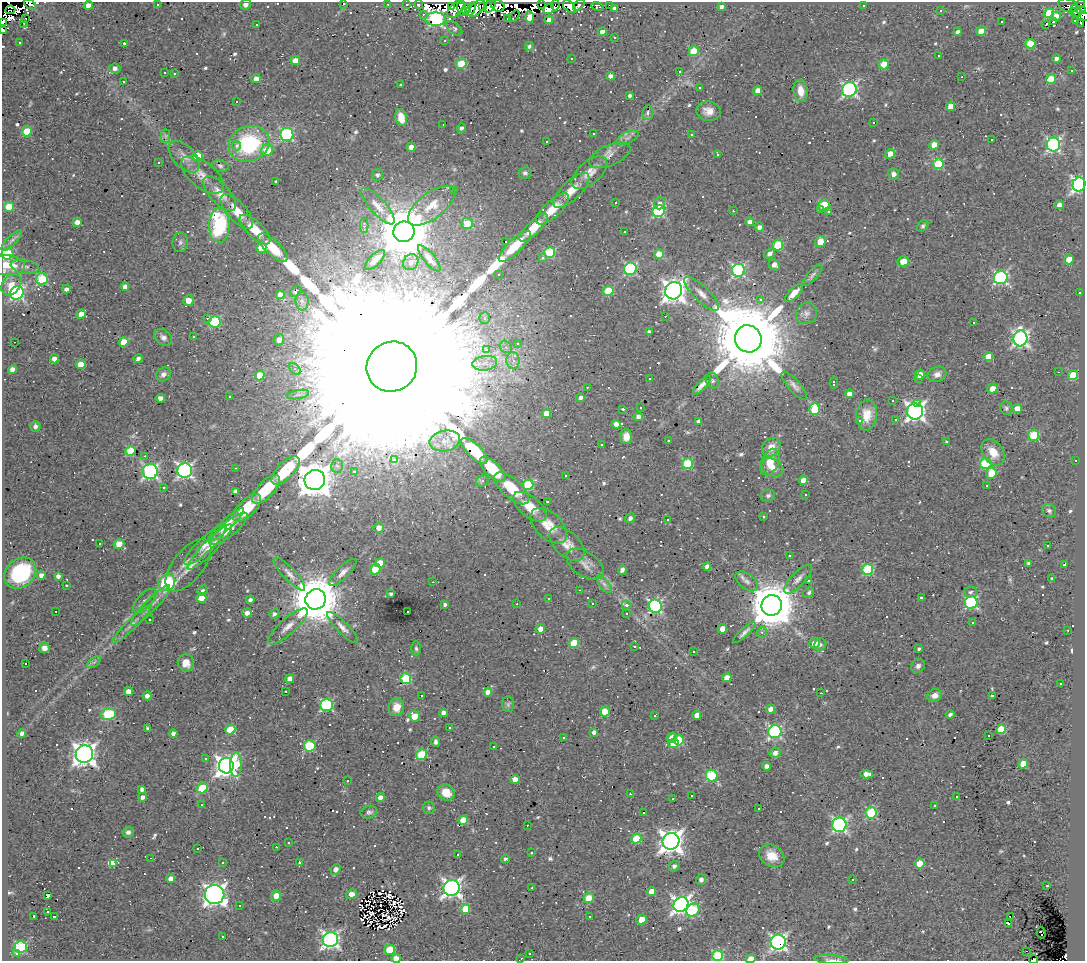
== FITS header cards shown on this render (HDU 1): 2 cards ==
NAXIS1  =                 1083
NAXIS2  =                  959

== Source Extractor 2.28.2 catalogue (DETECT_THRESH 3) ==
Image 1083 x 959 px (HDU 1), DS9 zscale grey, 1 PNG px = 1 image px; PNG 1087 x 963 px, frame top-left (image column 1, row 959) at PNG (2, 2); each listed source drawn as its Kron ellipse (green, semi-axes under 4 px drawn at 4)
Background 0.207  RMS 0.031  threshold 0.0923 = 3 sigma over >= 5 px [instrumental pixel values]
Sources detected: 802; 21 with non-positive FLUX_AUTO (blend fragments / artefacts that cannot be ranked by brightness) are neither listed nor drawn; of the other 781, the 500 brightest by FLUX_AUTO listed and drawn (281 fainter detections omitted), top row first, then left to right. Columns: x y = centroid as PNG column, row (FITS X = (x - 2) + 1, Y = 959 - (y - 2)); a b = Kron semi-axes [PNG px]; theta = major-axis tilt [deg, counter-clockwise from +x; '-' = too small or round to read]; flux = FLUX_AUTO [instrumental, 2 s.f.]
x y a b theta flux
343 3 3 3 - 51
30 4 7 3 -32 17
388 4 3 3 - 11
407 4 3 3 - 13
541 4 2 2 - 12
1080 4 4 2 - 7.9
88 5 4 4 - 15
157 5 3 3 - 23
245 5 5 5 - 7
419 5 4 3 - 35
555 5 5 2 - 7.3
579 5 7 3 45 12
609 5 3 3 - 18
864 5 3 3 - 7.1
483 6 4 2 - 18
490 6 7 4 51 68
498 6 7 5 -31 83
597 6 6 4 -15 12
1068 6 10 6 -18 12
451 7 4 2 - 17
569 7 8 4 -44 55
721 7 4 3 - 5.7
477 8 10 5 47 64
456 9 11 6 49 67
462 9 7 3 -74 61
466 9 5 3 - 51
471 9 7 3 63 4.6
549 9 6 4 37 85
614 9 3 3 - 35
10 10 5 2 - 5
941 10 3 3 - 29
1081 10 5 3 - 190
1076 11 6 3 -59 55
1049 13 5 4 - 94
423 14 3 2 - 5.5
1080 14 11 4 -23 49
514 16 6 2 59 6.8
1056 16 5 4 - 13
529 17 6 4 -88 42
26 18 3 3 - 610
508 18 3 3 - 7.6
436 19 10 6 0 350
549 20 4 4 - 11
1076 21 3 3 - 18
1001 22 3 3 - 9.5
1053 22 4 3 - 360
2 23 3 2 - 15000
24 23 3 2 - 12
1081 23 3 2 - 4.4
1046 24 3 2 - 10
256 25 3 3 - 9.8
454 28 9 5 -40 5.2
3 30 4 2 - 13
981 31 5 4 - 21
602 32 4 4 - 13
958 32 4 3 - 8.9
614 37 3 3 - 21
445 40 3 3 - 4.2
19 42 3 3 - 7.7
124 43 3 3 - 43
1030 44 5 4 - 52
529 46 4 4 - 5.2
694 51 5 5 - 83
939 56 3 3 - 47
571 58 3 3 - 11
1056 59 4 4 - 11
295 60 5 4 - 19
461 64 5 5 - 70
884 64 5 5 - 45
115 68 6 5 - 9.2
679 71 3 3 - 20
1072 71 3 3 - 48
165 73 3 3 - 4.7
174 74 3 3 - 5.2
611 76 4 4 - 11
962 77 3 2 - 27
256 79 5 4 - 19
1051 79 5 4 - 50
123 81 3 3 - 56
401 85 3 3 - 5.1
699 88 3 3 - 11
849 89 7 7 - 420
758 90 4 4 - 15
801 91 11 7 -82 27
630 96 4 3 - 6
236 101 3 3 - 40
951 106 5 4 - 23
708 111 12 9 -7 19
648 113 7 5 82 7.6
401 118 8 5 -74 34
874 122 3 3 - 48
443 125 3 2 - 7
461 128 4 4 - 5.5
27 131 5 5 - 50
287 134 6 6 - 200
593 134 3 3 - 5.1
691 135 3 3 - 6.9
165 136 7 4 -90 5
627 138 12 5 26 8.4
992 140 3 3 - 110
546 141 3 3 - 51
249 144 21 17 21 190
934 145 5 4 - 25
1053 145 7 7 - 350
236 146 4 4 - 7.4
411 147 4 4 - 15
267 150 6 5 - 44
718 154 3 3 - 6.9
890 154 5 4 - 31
610 155 22 10 23 19
197 156 5 5 - 60
184 157 19 10 -46 21
159 162 3 3 - 8.2
938 164 5 5 - 110
220 166 8 6 -12 4.8
525 173 6 6 - 5.7
589 173 21 11 41 26
893 174 6 5 - 8.9
202 175 25 12 -39 28
377 175 6 5 - 4.8
276 181 3 3 - 43
1079 184 7 6 - 560
453 189 3 3 - 8.6
571 190 23 9 44 30
220 194 22 10 -48 27
615 202 3 3 - 33
660 203 6 5 - 8.5
824 205 6 5 - 75
1059 205 4 4 - 11
378 206 23 8 -48 22
432 206 28 13 37 44
9 207 5 5 - 42
552 209 21 8 43 37
820 210 3 2 - 5.2
237 211 22 9 -48 33
659 211 6 6 - 230
733 211 3 2 - 8.5
829 212 3 3 - 65
77 222 4 4 - 16
750 222 4 4 - 15
467 223 6 5 - 38
219 225 17 10 89 180
364 225 7 4 90 6.8
923 226 6 4 49 4.8
759 227 4 4 - 9.8
533 228 19 6 44 42
255 229 20 8 -44 40
404 232 10 10 - 13000
624 232 3 3 - 4.9
12 241 14 5 45 7.8
505 241 3 2 - 5.8
180 242 10 7 83 7.3
820 242 5 5 - 37
778 245 5 5 - 86
515 246 21 7 44 61
261 248 5 5 - 40
273 248 19 7 -43 53
550 253 5 5 - 110
7 254 6 5 - 82
659 254 5 5 - 41
769 254 6 4 37 9.3
542 257 3 3 - 64
429 258 16 5 -51 12
1069 259 5 4 - 34
375 260 13 5 46 29
903 261 6 5 - 27
411 262 8 7 - 11
7 265 17 10 -4 53
774 265 6 5 - 16
25 267 14 7 -9 10
630 269 6 6 - 220
738 270 6 6 - 280
499 274 3 3 - 5.1
812 275 14 5 49 7
1001 278 7 6 - 310
42 279 6 5 - 110
11 285 12 8 51 27
125 287 4 4 - 15
66 289 4 4 - 8.9
608 291 5 5 - 79
674 291 9 8 - 1700
296 292 6 4 38 7.3
17 293 7 6 - 390
794 293 11 5 46 25
1079 293 3 2 - 17
280 294 4 4 - 16
701 294 23 7 -44 19
188 300 5 5 - 23
761 300 3 3 - 38
302 301 9 6 -88 8.5
806 313 11 10 - 12
81 314 5 4 - 16
665 316 2 2 - 14
485 318 6 5 - 4.9
208 319 3 3 - 47
215 322 6 5 - 150
973 323 3 3 - 54
649 332 4 4 - 6.4
163 337 10 7 -42 9.3
193 337 3 2 - 5.6
1020 338 8 7 - 600
748 339 14 13 - 42000
279 340 6 5 - 15
14 342 3 2 - 27
124 342 5 4 - 48
517 343 3 3 - 7.5
506 347 6 5 - 5.3
487 350 3 3 - 22
988 357 5 4 - 28
54 359 4 4 - 14
138 359 4 3 - 8
513 360 8 6 -87 11
485 363 12 7 7 17
81 364 5 4 - 27
392 367 26 24 39 810000
295 369 7 4 -45 4.8
12 370 4 4 - 18
1058 372 3 2 - 4.3
163 374 8 6 33 8.8
937 374 9 7 19 12
260 375 5 4 - 36
920 375 5 5 - 24
1073 375 5 5 - 59
650 379 3 3 - 4.4
919 379 3 3 - 5.7
712 380 8 6 -69 5.8
834 383 5 3 - 6.2
702 385 12 4 46 9.7
794 386 18 6 -49 11
587 387 3 2 - 4.3
992 389 5 5 - 20
298 394 11 4 11 7.2
849 394 4 4 - 15
229 397 3 3 - 38
160 398 4 4 - 11
581 398 4 4 - 7.2
893 401 3 3 - 12
917 404 3 3 - 120
641 407 3 3 - 20
1006 408 7 6 - 4.5
623 409 3 3 - 260
814 409 6 5 - 81
1017 409 5 4 - 20
915 411 8 8 - 880
546 414 4 4 - 24
867 415 15 10 84 40
638 417 4 4 - 8.4
896 420 3 3 - 9.3
698 421 4 3 - 6.7
860 421 3 3 - 22
616 424 4 4 - 16
35 426 5 5 - 7.5
1034 435 5 5 - 100
626 437 7 6 - 19
668 440 3 3 - 9.1
445 441 15 10 12 21
946 441 3 3 - 21
601 444 3 2 - 8.3
771 447 10 8 44 25
131 451 5 5 - 71
474 451 17 7 -44 100
993 452 14 10 -56 34
145 456 3 2 - 7.9
394 459 3 3 - 51
1076 460 3 2 - 7.1
770 462 14 8 65 34
986 463 6 5 - 92
687 464 5 5 - 100
337 466 7 6 - 8.1
772 467 11 8 -29 22
236 468 3 2 - 4.8
493 469 16 7 -45 75
185 470 7 7 - 450
285 470 18 8 46 96
150 471 7 7 - 390
354 471 3 3 - 39
991 473 5 5 - 49
565 475 3 3 - 9.4
315 480 10 10 - 4100
803 480 4 4 - 18
482 481 7 5 28 4.6
528 485 5 5 - 130
986 486 3 3 - 390
164 487 3 3 - 11
512 488 21 9 -41 59
266 489 18 8 46 71
235 491 4 3 - 6.4
806 494 3 3 - 14
768 495 7 6 - 5.2
547 502 3 3 - 27
530 507 20 10 -39 40
247 508 18 8 45 50
1049 511 7 6 - 5.3
763 516 3 3 - 16
630 518 5 4 - 7.9
667 520 3 3 - 63
226 524 23 5 42 24
549 526 22 13 -43 37
378 528 5 5 - 16
229 529 23 7 40 26
100 543 3 3 - 18
119 544 5 5 - 31
567 544 21 12 -43 26
205 545 28 7 43 25
1048 546 3 2 - 4.7
210 547 31 6 45 25
789 556 3 3 - 7
380 563 5 4 - 30
1028 563 4 3 - 4.4
585 564 21 12 -34 20
188 565 31 15 51 35
1064 565 3 3 - 44
707 566 4 4 - 9.9
375 569 5 5 - 45
622 570 4 4 - 11
868 570 5 5 - 150
343 572 18 6 45 14
20 573 17 14 42 160
289 574 22 6 -46 15
41 575 4 4 - 11
58 576 4 4 - 9.2
798 579 19 7 47 14
1052 579 4 3 - 5.3
747 581 13 7 -37 12
809 581 3 3 - 27
167 582 9 7 35 200
433 582 3 2 - 7.3
604 584 10 5 -54 7.6
66 585 3 3 - 18
202 590 5 4 - 5.2
579 590 3 2 - 18
970 592 7 5 12 5.7
809 593 6 5 - 5
391 594 3 3 - 4.4
201 598 5 4 - 33
549 598 3 3 - 6.2
921 598 3 3 - 97
316 599 10 10 - 12000
250 600 4 4 - 6.1
145 601 15 7 48 12
593 603 3 3 - 74
971 603 6 6 - 240
445 604 3 3 - 5
517 604 3 3 - 13
151 605 27 6 46 21
626 605 4 3 - 13
772 605 10 10 - 9400
655 606 7 6 - 270
56 611 3 2 - 4.7
407 612 3 3 - 20
247 613 5 4 - 11
626 613 3 3 - 5.4
274 614 5 4 - 6.7
150 620 3 3 - 6.1
972 623 3 3 - 110
132 624 27 5 45 15
288 626 25 8 42 23
342 627 20 6 -45 13
540 629 5 4 - 15
723 629 5 4 - 24
1068 630 3 3 - 16
744 632 15 4 43 8.5
762 632 5 5 - 4.9
574 643 5 5 - 41
814 643 5 5 - 19
820 645 6 5 - 4.4
634 646 3 3 - 4.5
44 648 5 5 - 12
416 648 7 4 -87 4.3
919 649 4 3 - 4.2
693 652 3 2 - 9.7
94 662 8 4 36 4.7
26 663 3 3 - 26
186 663 9 8 - 23
918 666 7 6 - 8.1
727 678 5 4 - 23
290 679 4 4 - 16
406 679 5 5 - 120
1061 683 3 3 - 31
128 691 4 4 - 19
285 691 3 3 - 1300
488 692 4 4 - 13
821 693 2 2 - 4.9
935 695 7 6 - 13
147 696 4 4 - 12
422 696 3 3 - 460
992 696 3 3 - 93
508 704 8 6 89 5.3
327 705 6 6 - 180
396 707 9 7 75 30
771 709 4 4 - 19
605 711 5 5 - 39
443 713 4 4 - 9.9
108 714 8 5 13 140
950 714 4 3 - 7
655 715 3 3 - 220
697 715 4 4 - 14
414 716 5 5 - 38
449 728 3 3 - 12
148 729 4 4 - 5.2
230 729 5 4 - 50
1001 729 5 4 - 68
594 732 4 4 - 8.4
775 732 7 6 - 270
22 733 5 4 - 9.8
173 734 4 4 - 11
988 736 3 3 - 23
563 737 3 3 - 5.5
672 738 5 4 - 27
678 740 5 5 - 62
436 742 5 3 - 5.5
673 743 5 4 - 21
310 746 5 5 - 120
493 746 3 3 - 77
775 753 6 5 - 12
84 754 9 8 - 1600
421 755 5 5 - 88
206 759 3 3 - 4.7
1023 764 5 4 - 39
236 765 12 6 88 76
226 766 7 7 - 1400
766 766 4 4 - 10
866 774 7 4 -4 14
712 776 6 5 - 160
515 779 4 4 - 18
347 781 3 3 - 32
202 788 5 5 - 76
142 789 4 3 - 7.7
446 793 9 7 -33 26
630 794 2 2 - 7.7
692 796 3 3 - 79
143 797 4 4 - 11
957 797 3 3 - 5.5
380 798 4 4 - 15
673 799 3 2 - 5.3
202 805 3 2 - 6.1
935 805 3 3 - 5.4
429 808 6 5 - 4.8
759 809 3 2 - 4.4
369 812 8 6 13 5.8
643 812 3 3 - 200
871 813 6 5 - 130
463 820 5 4 - 38
527 825 3 2 - 9
839 825 7 7 - 380
128 832 6 5 - 6.7
636 839 5 5 - 72
671 841 8 8 - 1800
289 842 3 3 - 6.8
276 847 3 2 - 5.3
198 848 3 3 - 11
531 853 3 3 - 280
458 854 3 2 - 11
772 856 13 10 -33 34
151 858 3 2 - 12
505 859 4 4 - 5.8
223 862 3 2 - 4.4
114 863 4 3 - 540
299 863 3 2 - 8.2
920 863 5 4 - 44
674 866 5 5 - 7.7
336 869 5 4 - 9.4
171 879 5 4 - 13
701 880 5 5 - 8.1
853 880 3 3 - 49
1047 886 3 3 - 32
452 888 8 8 - 850
532 888 3 2 - 5.8
651 891 5 4 - 20
352 894 6 4 34 26
215 895 10 9 - 1200
48 896 4 3 - 25
276 896 5 4 - 30
589 898 5 5 - 56
681 904 8 7 - 940
239 906 3 3 - 53
465 909 5 4 - 58
693 910 7 6 - 110
47 911 3 3 - 13
34 916 4 2 - 6.6
589 916 3 3 - 4.5
54 917 3 3 - 160
1010 917 4 2 - 4.7
641 919 5 4 - 26
1008 923 4 3 - 20
1041 933 6 3 -75 26
223 937 3 3 - 12
330 940 8 7 - 690
778 942 7 7 - 520
21 947 6 6 - 180
390 950 5 5 - 61
1027 951 3 2 - 24
16 953 3 3 - 9.2
529 954 3 3 - 9.7
717 956 5 5 - 150
396 958 4 4 - 29
521 958 3 2 - 4.9
751 959 5 4 - 32
831 959 17 3 -3 5.8
1034 959 4 2 - 13
At the frame edge (FLAGS 8, measured only in part): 12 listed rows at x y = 343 3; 30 4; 245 5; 2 23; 3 30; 7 265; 717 956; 396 958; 521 958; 751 959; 831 959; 1034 959
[281 fainter detections neither listed nor drawn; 21 non-positive-flux detections neither listed nor drawn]